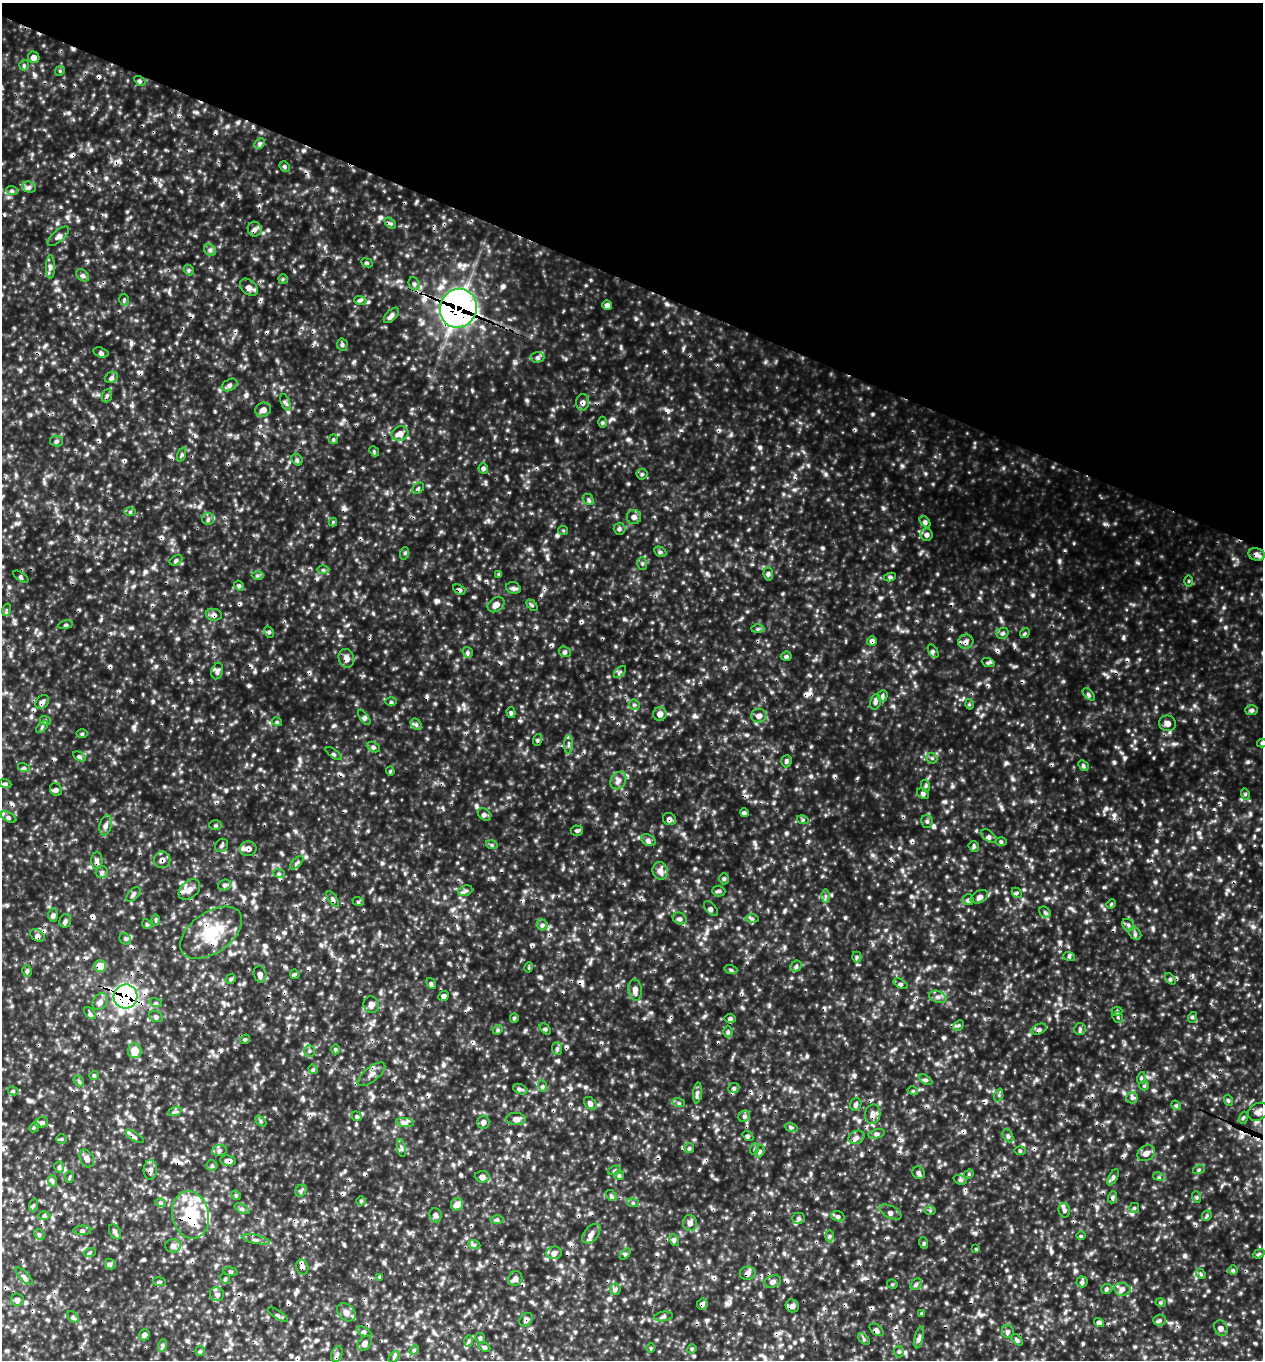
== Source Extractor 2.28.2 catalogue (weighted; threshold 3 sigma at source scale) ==
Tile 2 of 4 x 4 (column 2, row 1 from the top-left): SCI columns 1558-2818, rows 4103-5460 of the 5509 x 5495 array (HDU 1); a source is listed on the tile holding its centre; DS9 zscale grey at full resolution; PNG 1265 x 1362 px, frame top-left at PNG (2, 3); each listed source drawn as its Kron ellipse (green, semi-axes under 4 px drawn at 4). Shown black and unused: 21% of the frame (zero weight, under 3 of 4 exposures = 4% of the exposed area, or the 3 px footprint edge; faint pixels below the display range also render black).
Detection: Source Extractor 2.28.2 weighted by HDU 2 'WHT'; one run over the whole footprint, this tile lists its part. Background 1.36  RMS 0.31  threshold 1.41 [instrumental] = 3 sigma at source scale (4.5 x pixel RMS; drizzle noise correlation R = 1.50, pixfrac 1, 0.05/0.05 arcsec/px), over >= 5 px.
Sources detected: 422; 54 cosmic-ray / hot-pixel residue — neither listed nor drawn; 8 inside a brighter listed object's ellipse — not listed separately; the other 360 listed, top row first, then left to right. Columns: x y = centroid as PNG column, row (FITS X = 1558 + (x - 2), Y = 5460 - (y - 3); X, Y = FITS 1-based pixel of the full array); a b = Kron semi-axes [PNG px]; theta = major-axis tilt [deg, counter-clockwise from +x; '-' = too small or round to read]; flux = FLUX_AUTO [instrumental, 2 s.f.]
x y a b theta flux
34 57 6 5 - 160
24 65 5 5 - 49
60 71 5 4 - 40
140 81 6 4 -33 58
260 143 6 4 44 59
285 166 6 4 -49 50
29 187 7 5 -17 89
12 190 6 4 -22 55
390 223 6 4 -43 63
255 229 7 7 - 120
58 236 13 5 40 110
210 250 6 5 - 77
367 263 6 3 -24 47
51 267 12 4 -89 99
189 270 6 4 -48 49
83 275 7 5 -40 82
283 279 5 4 - 38
414 284 7 5 -69 87
249 287 10 7 -43 160
124 300 6 4 87 48
360 300 6 4 -17 59
607 305 5 4 - 120
458 308 20 18 67 16000
391 315 9 5 47 120
342 345 6 5 - 67
101 352 8 4 -18 75
537 357 7 5 2 83
111 377 7 5 23 74
230 385 8 5 28 86
107 396 7 5 69 60
285 402 9 4 -71 76
582 402 8 6 85 100
263 410 8 7 - 160
602 422 5 4 - 46
400 434 8 7 - 210
333 439 5 4 - 49
57 441 6 5 - 76
374 451 5 4 - 41
182 455 7 3 71 52
297 460 6 5 - 62
483 468 5 4 - 66
642 474 5 5 - 51
418 488 6 5 - 58
588 499 6 4 -47 57
130 512 6 4 1 45
634 517 7 7 - 110
208 519 6 6 - 73
333 522 4 4 - 30
925 522 6 4 -50 80
619 529 6 6 - 70
563 530 5 4 - 36
927 535 6 6 - 99
660 552 6 4 -27 60
405 553 6 4 71 48
1257 554 8 6 -12 130
176 560 7 4 29 58
642 563 6 5 - 62
323 570 6 4 -1 53
499 574 4 4 - 43
768 574 7 5 -82 71
258 576 6 4 1 57
21 577 9 3 -34 50
890 577 6 4 10 59
1189 581 6 4 90 37
239 586 5 4 - 58
513 588 7 5 -19 83
459 590 7 4 -29 73
496 605 9 6 35 160
532 605 6 4 -45 50
6 610 6 4 72 49
214 615 8 5 -9 110
65 625 7 4 11 64
758 629 6 4 2 58
269 632 6 4 -62 45
1003 633 6 5 - 72
1025 633 5 4 - 39
872 641 5 5 - 110
966 642 7 7 - 140
933 651 7 4 -57 62
468 652 6 4 -54 65
565 652 6 5 - 70
786 656 5 4 - 57
346 658 9 7 -74 210
988 662 6 4 -19 58
217 671 8 5 73 93
620 672 7 4 45 61
1089 694 7 3 -45 54
882 696 6 5 - 65
42 702 8 6 50 100
391 702 6 4 0 44
875 702 8 5 73 76
969 704 5 3 - 38
634 705 5 5 - 53
1252 710 6 5 - 65
511 713 5 4 - 55
660 714 7 6 - 150
759 716 7 7 - 140
364 717 9 3 -55 75
45 720 6 3 -21 51
277 722 5 3 - 38
1167 723 8 8 - 160
416 724 6 5 - 63
42 727 7 4 47 63
82 734 5 3 - 39
537 740 6 3 72 48
1262 743 5 4 - 52
569 744 9 4 90 82
373 747 7 4 -27 68
334 754 9 3 -37 57
79 756 7 4 -29 70
932 758 6 5 - 55
786 761 6 5 - 74
1083 765 6 4 -47 52
24 768 6 4 -17 48
390 771 4 4 - 39
618 781 9 7 56 160
5 783 6 4 -21 68
926 786 6 4 -72 44
56 789 7 5 -54 78
923 794 6 4 -31 67
1245 794 6 3 -74 40
744 813 4 4 - 63
484 814 7 5 -42 85
9 817 8 4 -27 95
669 819 6 6 - 100
803 820 6 4 -17 48
927 821 6 6 - 76
106 825 10 6 78 120
216 825 6 5 - 50
577 831 6 5 - 61
989 836 9 5 -38 79
648 840 8 5 -28 100
1001 842 6 4 -1 48
222 845 7 6 - 77
492 845 6 4 -16 46
974 846 6 5 - 54
248 849 8 7 - 200
162 860 8 8 - 150
97 861 8 5 -90 89
297 863 8 3 45 56
660 871 9 7 -73 190
102 872 6 6 - 82
279 873 6 3 -21 48
724 879 5 5 - 56
225 885 6 5 - 72
189 890 12 8 40 220
465 891 7 5 19 84
719 891 6 5 - 63
1017 893 6 4 -46 49
133 894 9 5 48 82
825 896 6 4 -90 64
979 897 9 6 27 110
333 899 9 4 -56 82
968 900 5 5 - 61
358 901 6 4 -21 45
1111 904 5 4 - 37
711 908 9 4 -49 82
1045 912 6 5 - 61
53 915 6 5 - 71
680 919 7 5 -29 86
752 919 6 4 -1 63
156 920 6 4 89 42
65 921 7 6 - 80
147 924 5 4 - 44
542 925 6 5 - 67
1128 925 7 5 -49 74
211 933 35 20 35 1300
1135 934 7 5 -52 70
37 935 8 5 -30 100
125 939 6 5 - 58
1069 956 6 4 -19 56
857 957 5 5 - 49
100 966 6 6 - 470
796 966 6 5 - 66
529 967 5 3 - 32
731 970 6 4 -17 55
27 971 5 4 - 57
260 974 8 6 -76 120
295 974 5 4 - 47
231 979 5 4 - 47
1170 979 7 4 -47 53
431 983 6 3 -55 51
901 984 8 3 -28 65
635 990 11 6 -83 160
126 996 12 12 - 8400
444 996 6 4 45 110
938 997 9 5 -19 110
100 1002 9 7 58 130
156 1003 6 4 -17 52
371 1004 8 7 - 130
1117 1011 5 4 - 54
90 1013 7 4 -46 64
156 1016 7 5 -25 76
1118 1017 6 5 - 47
1193 1017 5 3 - 40
514 1018 5 4 - 42
730 1018 6 4 -6 65
959 1025 6 4 45 53
545 1029 7 4 -46 56
1039 1029 8 5 23 90
1080 1029 6 6 - 58
498 1030 5 4 - 48
728 1032 6 5 - 57
245 1039 5 4 - 44
335 1049 5 3 - 43
557 1049 6 5 - 77
134 1051 7 7 - 540
309 1051 5 5 - 52
313 1069 5 4 - 41
371 1074 17 7 38 200
94 1075 5 4 - 41
1141 1078 6 3 73 39
926 1080 7 4 -31 64
79 1081 6 4 -49 54
543 1086 6 3 -70 48
1144 1086 5 4 - 43
734 1088 6 5 - 55
520 1089 7 4 -23 66
13 1091 5 4 - 47
913 1091 5 3 - 40
697 1093 10 4 84 94
999 1095 7 4 72 59
1132 1098 6 5 - 78
1228 1100 6 3 -72 45
590 1103 7 5 -48 100
679 1103 6 4 -17 51
856 1104 6 5 - 81
1176 1105 5 4 - 47
175 1111 7 4 20 66
1258 1112 11 8 29 160
873 1114 9 7 81 150
357 1116 5 4 - 48
744 1116 6 5 - 74
1243 1118 6 3 71 45
516 1119 10 6 -3 140
261 1121 6 4 -46 52
42 1122 6 5 - 79
483 1122 6 6 - 100
405 1123 9 4 -7 110
34 1127 5 4 - 46
791 1127 6 4 -19 49
876 1134 8 4 11 84
748 1136 6 4 -35 68
1008 1136 7 4 -63 65
135 1137 10 3 -32 79
856 1137 8 6 27 110
62 1139 5 4 - 42
401 1148 9 3 -77 59
689 1148 5 5 - 52
754 1149 6 3 70 40
219 1150 7 5 7 86
760 1151 6 4 73 61
1020 1151 6 4 -2 44
1146 1153 9 7 30 170
87 1158 9 6 -63 140
228 1161 8 5 -5 130
212 1165 5 5 - 52
59 1167 6 5 - 61
1199 1169 6 4 20 47
150 1170 10 6 88 130
614 1170 6 4 20 46
919 1173 6 6 - 90
969 1174 5 4 - 40
619 1175 5 5 - 58
70 1177 6 4 86 37
482 1177 7 5 -5 150
1113 1177 9 3 61 70
1159 1177 6 3 -14 43
960 1180 7 4 -20 62
53 1181 6 3 -69 54
301 1191 6 5 - 66
236 1195 5 4 - 39
611 1195 6 4 -42 55
1113 1197 6 4 71 54
1197 1197 6 3 -70 37
361 1201 5 4 - 47
161 1203 5 3 - 56
633 1203 6 4 -16 47
457 1204 6 6 - 210
33 1205 7 4 70 53
1134 1208 5 5 - 47
242 1209 8 4 -30 75
1064 1210 7 5 -77 80
930 1211 6 4 0 43
891 1212 11 6 -28 97
191 1215 24 18 -78 1400
435 1215 7 6 - 98
44 1216 6 4 1 56
838 1216 7 5 -20 68
1207 1216 5 4 - 44
798 1218 6 5 - 63
497 1220 6 4 0 63
690 1223 8 7 - 130
82 1230 9 4 3 74
115 1232 8 5 -61 96
39 1234 6 4 -42 56
591 1234 11 7 50 160
829 1236 6 4 89 49
1081 1236 5 3 - 36
256 1239 14 3 -11 93
674 1240 6 4 -61 66
924 1243 6 3 -72 43
474 1244 6 4 -22 58
173 1246 8 6 1 140
976 1249 4 4 - 32
90 1252 6 3 21 43
554 1253 7 6 - 130
625 1254 6 4 46 57
1259 1254 6 4 21 44
110 1264 6 4 -47 72
302 1267 8 6 -77 120
1233 1270 5 5 - 49
231 1271 7 3 -10 45
748 1273 8 6 14 130
1201 1274 6 4 -47 46
24 1276 11 4 -46 99
380 1277 4 4 - 48
515 1278 7 6 - 120
225 1279 5 4 - 46
159 1282 6 4 -7 58
773 1282 8 6 19 120
1082 1282 5 5 - 63
892 1284 5 3 - 35
916 1284 6 5 - 62
615 1289 6 5 - 69
1106 1289 5 5 - 55
1122 1289 8 6 -9 120
217 1294 7 7 - 90
17 1300 6 6 - 110
1161 1303 5 3 - 41
702 1304 6 5 - 90
792 1306 7 6 - 110
346 1312 11 7 -42 180
921 1313 4 3 - 33
278 1315 11 4 -32 77
663 1316 9 4 10 82
73 1317 7 4 -45 63
526 1320 7 6 - 95
1159 1320 6 5 - 68
1099 1323 5 4 - 97
1221 1328 8 6 -64 100
877 1330 8 5 -38 73
364 1332 8 4 -30 71
1008 1332 6 6 - 76
144 1335 5 5 - 96
480 1338 5 4 - 53
919 1338 11 4 77 97
864 1339 7 4 -46 51
1017 1340 7 4 -44 66
469 1341 6 4 88 48
365 1343 8 6 52 110
163 1345 6 4 72 59
485 1347 6 4 -26 66
651 1348 5 4 - 37
692 1349 5 4 - 41
414 1350 5 4 - 45
200 1351 5 5 - 45
899 1352 6 5 - 56
337 1354 8 5 71 83
394 1357 7 4 47 57
Overlapping masked pixels (flux is a lower limit): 23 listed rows (the first 20) at x y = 458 308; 582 402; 459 590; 214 615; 872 641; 966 642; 346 658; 42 702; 669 819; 248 849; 162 860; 211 933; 100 966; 126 996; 371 1074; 228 1161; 150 1170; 191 1215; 302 1267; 748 1273
Isophote crosses this tile's border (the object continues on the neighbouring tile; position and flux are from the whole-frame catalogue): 1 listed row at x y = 1262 743
Unlisted compact peaks at least as high as the median listed source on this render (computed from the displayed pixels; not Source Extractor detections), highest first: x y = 1125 758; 1248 762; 1059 561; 1114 762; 760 447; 1123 638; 927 591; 822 548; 624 619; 1033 595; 873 414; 380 217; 1250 814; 902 466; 1225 627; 636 319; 1155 882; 660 916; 1106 808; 1006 763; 404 589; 260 769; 436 601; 945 802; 585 1087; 818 699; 807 1056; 628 439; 879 615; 527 400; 1104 887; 593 553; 333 726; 845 918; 786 833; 268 230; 1224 607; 1063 681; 473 597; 1074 543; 540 977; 944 1038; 479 578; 153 701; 35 75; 368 302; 611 419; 156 666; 354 361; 529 549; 1221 1039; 67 217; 516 450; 1138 563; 93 800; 811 746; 134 726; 1154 1090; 1199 833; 249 685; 687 550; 694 716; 1239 846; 92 228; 1002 1072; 373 613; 1157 841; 1013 779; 668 980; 755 844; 1228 890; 698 880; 557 440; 131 628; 628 484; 893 706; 695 869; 1185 1256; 472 390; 488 520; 417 201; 616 814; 808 465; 752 468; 106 178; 1174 744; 804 859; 1228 1058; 1188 1217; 937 574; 520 721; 952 786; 91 150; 854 1075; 950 968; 290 813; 621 348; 1086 921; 716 927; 683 348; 1001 807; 1135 1280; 1001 621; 771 692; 948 841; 880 598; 1170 1300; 246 394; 979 683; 525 1030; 646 1094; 810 776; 1153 928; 219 390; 463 705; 32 154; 765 362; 443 1065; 1153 758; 332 189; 1051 1251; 643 726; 51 542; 1219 858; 1105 779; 547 556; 1091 1253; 1036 1080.